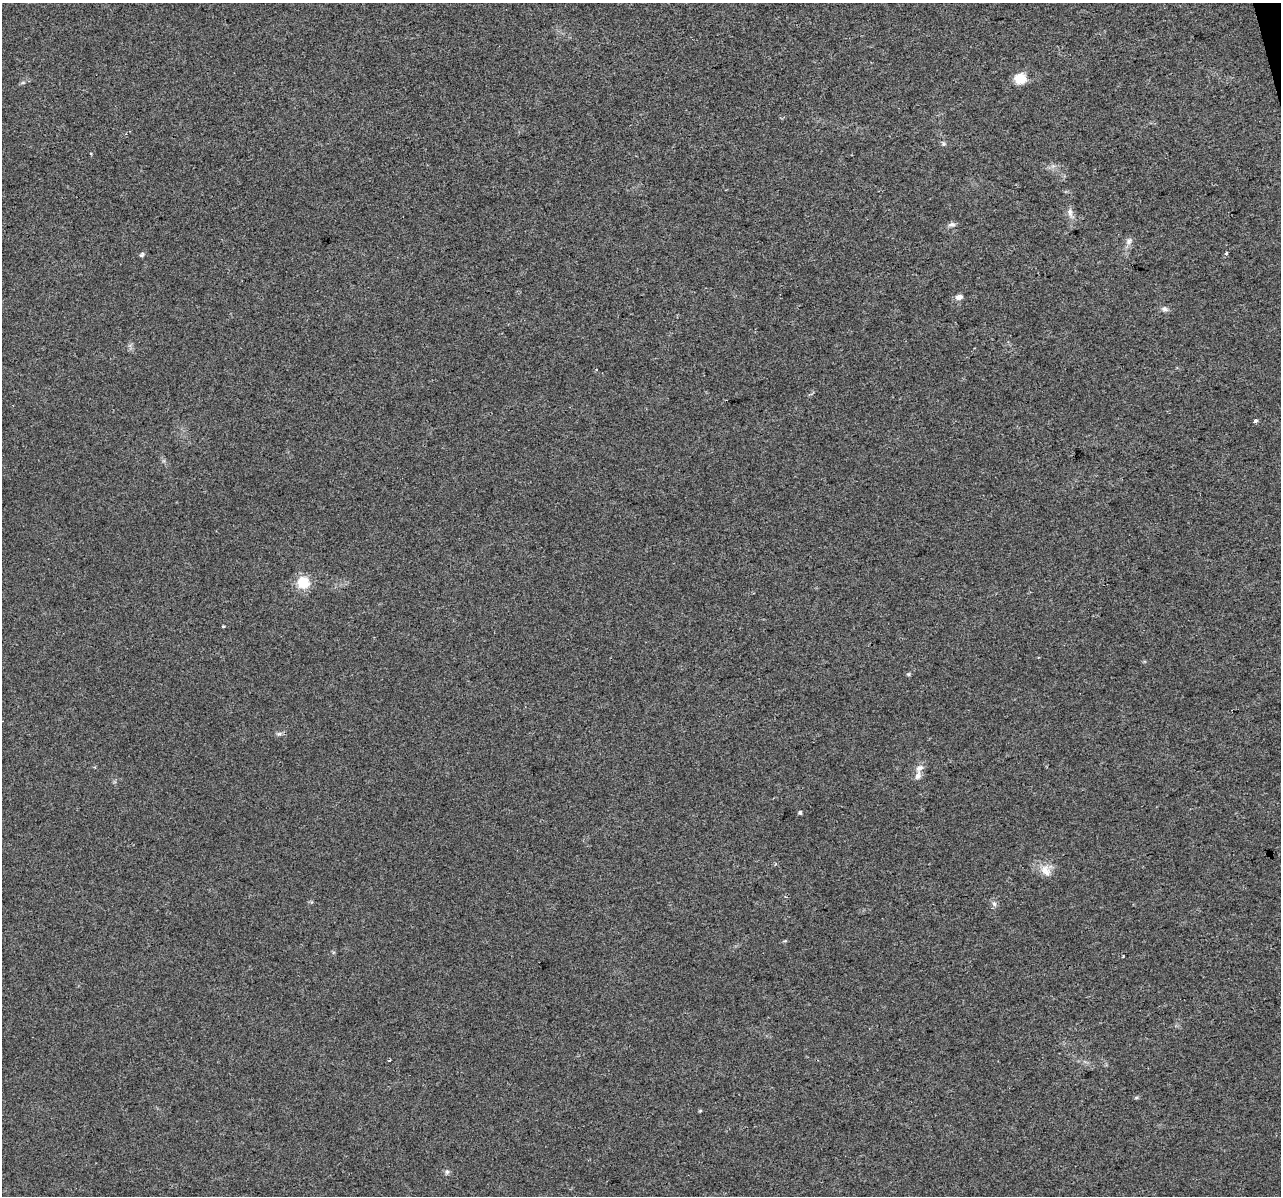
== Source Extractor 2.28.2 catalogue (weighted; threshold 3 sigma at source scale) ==
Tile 10 of 4 x 4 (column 2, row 3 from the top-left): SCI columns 1280-2558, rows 1286-2479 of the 5117 x 4912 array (HDU 1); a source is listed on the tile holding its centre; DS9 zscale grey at full resolution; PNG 1283 x 1198 px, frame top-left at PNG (2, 3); no overlay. Shown black and unused: <1% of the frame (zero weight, under 2 of 3 exposures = <1% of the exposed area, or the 3 px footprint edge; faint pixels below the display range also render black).
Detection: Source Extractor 2.28.2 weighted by HDU 2 'WHT'; one run over the whole footprint, this tile lists its part. Background 0.0308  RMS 0.0062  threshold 0.028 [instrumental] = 3 sigma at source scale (4.5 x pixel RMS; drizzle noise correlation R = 1.50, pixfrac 1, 0.0396/0.0396 arcsec/px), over >= 5 px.
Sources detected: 25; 1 inside a brighter listed object's ellipse — not listed separately; the other 24 listed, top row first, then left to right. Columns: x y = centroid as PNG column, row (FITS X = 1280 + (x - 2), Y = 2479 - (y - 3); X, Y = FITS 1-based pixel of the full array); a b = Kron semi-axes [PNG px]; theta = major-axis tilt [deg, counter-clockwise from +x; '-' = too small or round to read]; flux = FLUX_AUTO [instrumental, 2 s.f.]
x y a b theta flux
1020 79 6 5 - 46
943 144 6 4 72 0.93
91 153 4 2 - 0.46
1070 213 13 7 -74 3.3
952 225 10 6 -1 1.9
1129 241 10 8 75 2.7
1226 253 3 3 - 1.8
142 255 8 5 46 1.1
959 297 8 6 5 3
1164 309 8 6 -26 1.9
596 369 4 3 - 0.67
1255 420 3 3 - 3.1
303 583 7 6 - 27
223 626 3 3 - 1.1
908 674 5 5 - 0.81
279 734 9 4 8 1.4
919 768 11 8 39 3.6
800 812 5 5 - 0.94
1046 871 18 12 -61 7
994 904 8 5 -62 1.8
1123 956 3 2 - 0.5
389 1060 3 3 - 1.9
1136 1098 6 4 19 0.76
447 1172 7 6 - 1.4